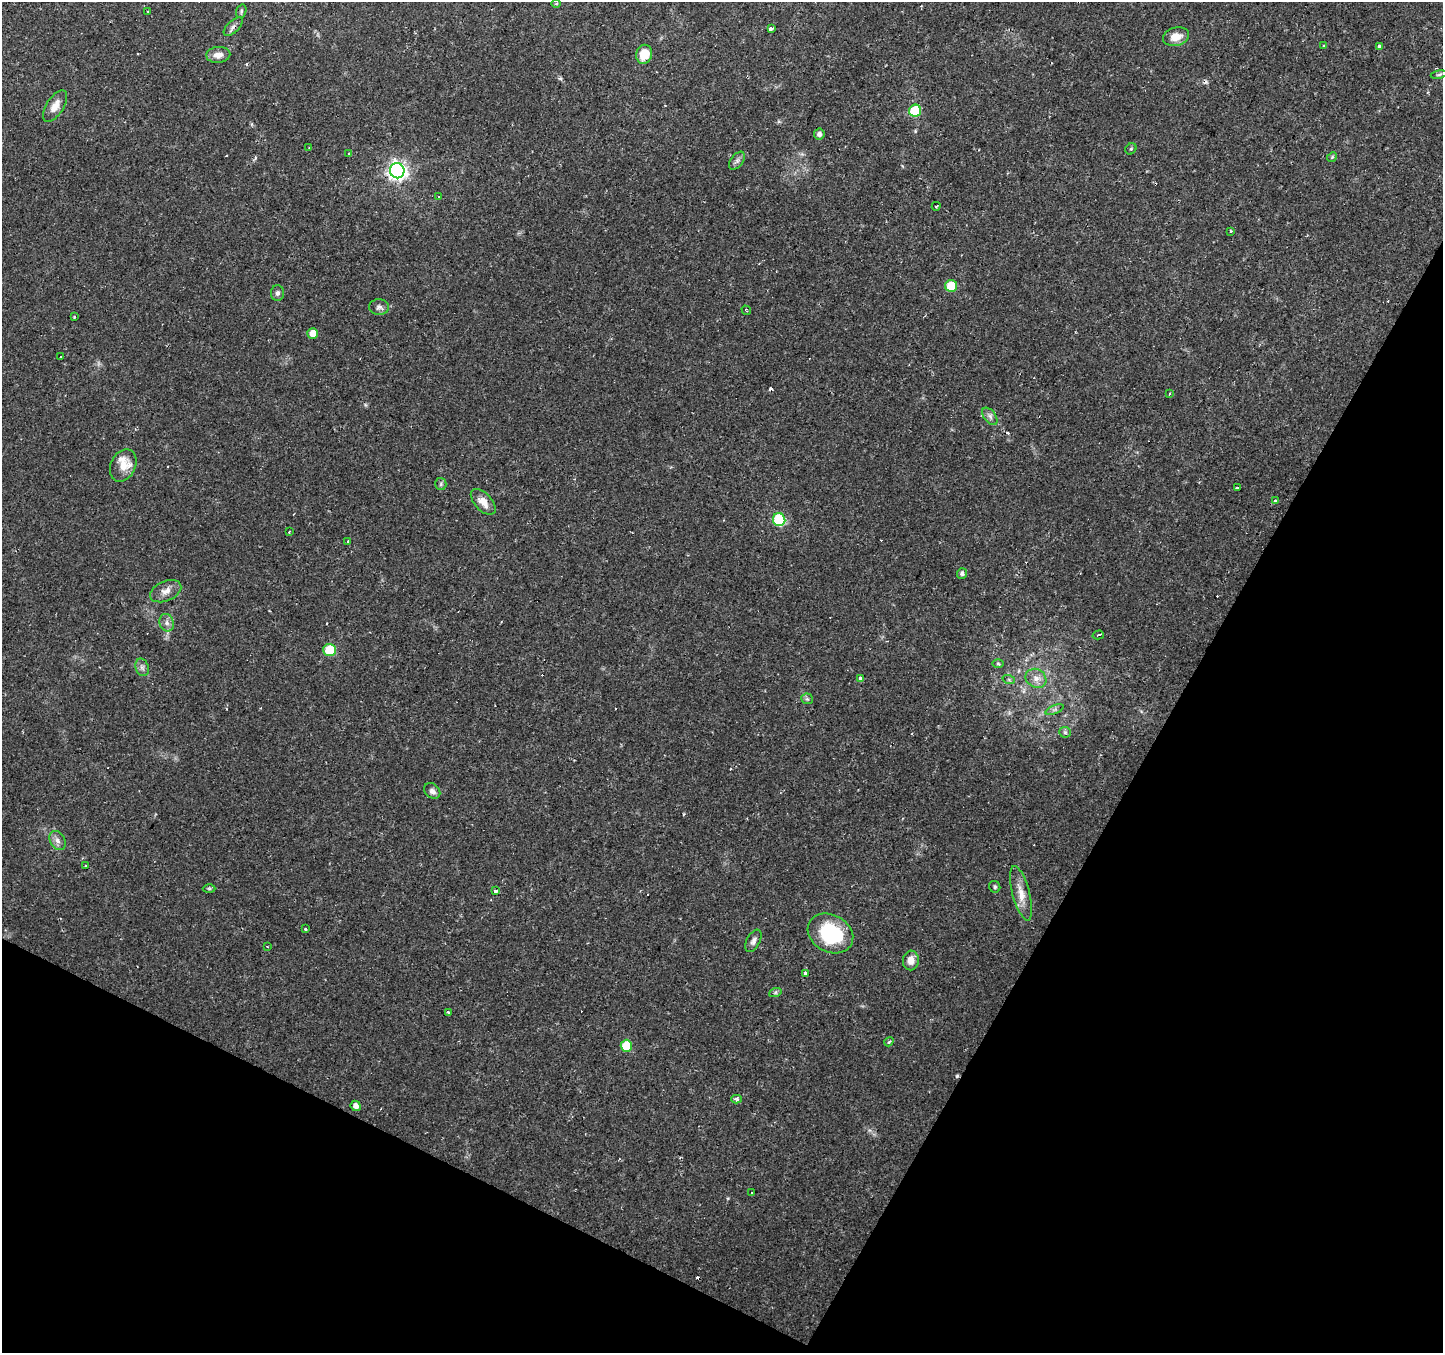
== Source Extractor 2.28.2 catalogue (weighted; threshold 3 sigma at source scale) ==
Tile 15 of 4 x 4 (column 3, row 4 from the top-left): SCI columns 2882-4322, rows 195-1545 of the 5765 x 5860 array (HDU 1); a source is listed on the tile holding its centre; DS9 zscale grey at full resolution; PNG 1445 x 1355 px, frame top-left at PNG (2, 2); each listed source drawn as its Kron ellipse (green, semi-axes under 4 px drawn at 4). Shown black and unused: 27% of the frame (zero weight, under 2 of 3 exposures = <1% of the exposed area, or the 3 px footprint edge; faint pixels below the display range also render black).
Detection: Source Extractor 2.28.2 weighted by HDU 2 'WHT'; one run over the whole footprint, this tile lists its part. Background 0.0271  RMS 0.003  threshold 0.0136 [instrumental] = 3 sigma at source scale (4.5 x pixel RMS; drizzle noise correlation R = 1.50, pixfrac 1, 0.0396/0.0396 arcsec/px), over >= 5 px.
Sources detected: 94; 20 cosmic-ray / hot-pixel residue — neither listed nor drawn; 1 inside a brighter listed object's ellipse — not listed separately; the other 73 listed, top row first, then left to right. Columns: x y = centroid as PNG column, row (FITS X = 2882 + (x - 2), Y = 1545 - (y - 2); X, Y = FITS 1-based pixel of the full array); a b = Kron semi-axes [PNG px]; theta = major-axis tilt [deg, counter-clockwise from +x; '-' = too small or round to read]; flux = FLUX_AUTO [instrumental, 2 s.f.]
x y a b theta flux
556 4 5 3 - 0.37
148 11 3 3 - 0.69
241 11 7 5 71 0.59
233 27 12 6 43 1.1
771 28 4 3 - 7.7
1176 37 13 9 15 3.5
1324 46 4 3 - 0.36
1379 46 3 3 - 2.6
644 54 9 8 - 5.9
218 55 12 8 4 2.3
1439 75 8 4 9 0.53
55 106 18 8 58 3
915 111 6 6 - 19
819 134 5 5 - 1.2
309 148 3 2 - 0.25
1131 149 6 5 - 0.46
349 154 3 3 - 2.7
1332 157 5 4 - 0.39
737 161 10 6 52 1
397 171 7 7 - 130
438 197 3 3 - 1.3
936 206 4 3 - 0.41
1230 231 3 3 - 0.45
951 286 6 6 - 9.8
277 293 8 6 89 0.86
379 307 10 8 2 1.1
746 310 5 2 - 0.29
75 316 4 3 - 0.36
313 333 5 5 - 2.8
61 357 3 3 - 2.9
1169 394 3 3 - 1.6
990 416 10 6 -53 1.1
123 465 17 12 64 4.3
441 484 6 5 - 0.61
1237 488 3 3 - 1.1
1275 501 3 3 - 1.2
483 502 16 8 -47 2.9
779 520 6 6 - 25
289 532 3 2 - 0.44
347 542 3 3 - 0.65
962 573 5 5 - 0.86
166 591 16 10 24 2.4
167 623 9 7 -71 1.3
1098 635 6 3 16 1.2
329 650 6 6 - 10
998 664 5 3 - 0.37
142 667 9 6 -74 0.99
860 678 3 3 - 4.7
1036 678 11 9 -30 2.2
1009 680 6 4 -19 0.49
807 699 5 5 - 0.61
1055 710 10 3 21 0.57
1065 732 6 5 - 0.53
432 791 9 6 -43 1.2
58 840 10 7 -59 1.5
86 865 3 2 - 0.46
995 887 6 5 - 0.61
209 888 6 4 -1 0.4
496 891 3 3 - 0.81
1021 893 28 8 -75 4
305 929 3 3 - 0.58
830 933 24 18 -28 21
753 941 12 6 62 1.2
267 947 3 2 - 0.3
911 960 10 8 83 2.4
806 973 3 3 - 3.2
775 993 6 4 19 0.52
448 1013 4 3 - 0.75
889 1042 5 3 - 0.59
626 1046 6 6 - 9.5
736 1099 5 3 - 1.1
356 1106 5 5 - 1.5
751 1193 3 3 - 1.1
Overlapping masked pixels (flux is a lower limit): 1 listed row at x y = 233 27